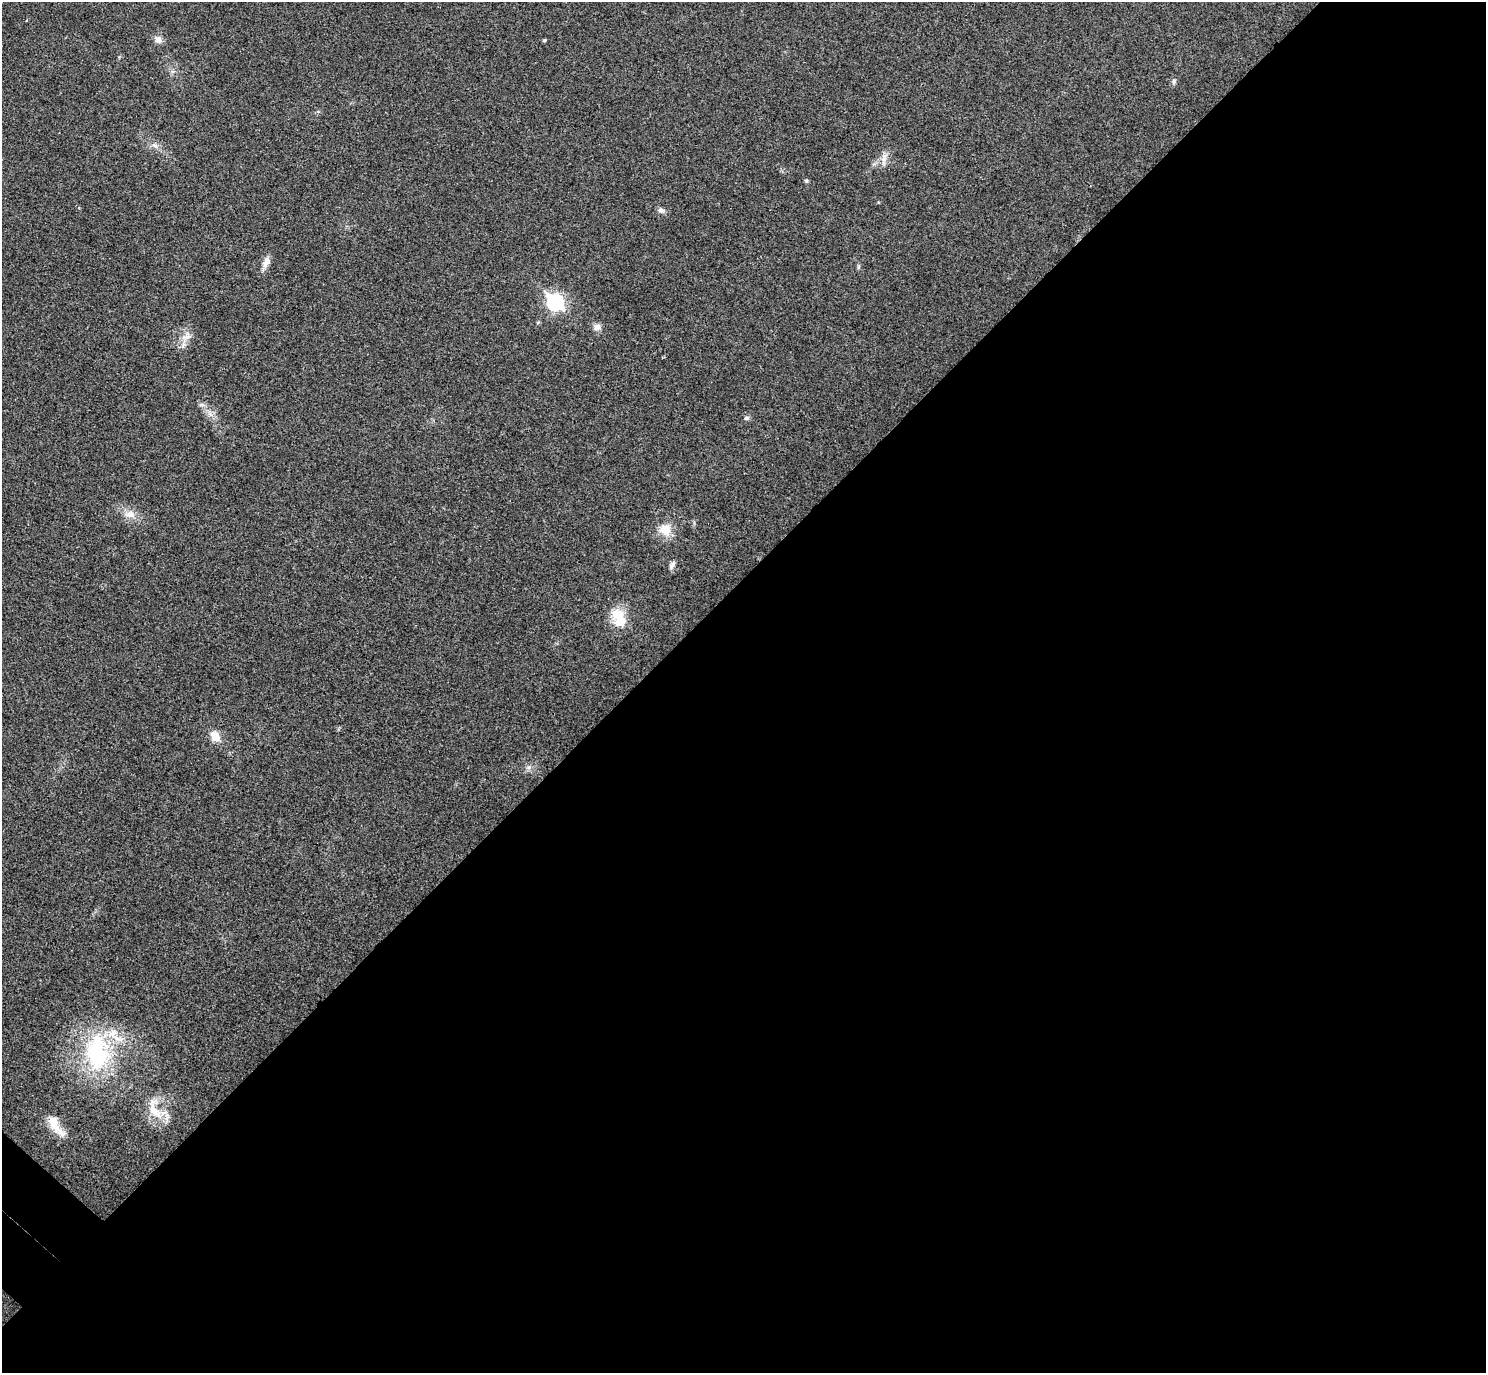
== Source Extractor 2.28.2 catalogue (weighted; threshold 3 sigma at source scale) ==
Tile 12 of 4 x 4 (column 4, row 3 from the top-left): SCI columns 4495-5978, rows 1572-2942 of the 6023 x 6026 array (HDU 1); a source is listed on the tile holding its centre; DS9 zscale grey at full resolution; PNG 1488 x 1375 px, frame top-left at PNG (2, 2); no overlay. Shown black and unused: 58% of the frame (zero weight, under 3 of 4 exposures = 6% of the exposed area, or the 3 px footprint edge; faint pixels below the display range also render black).
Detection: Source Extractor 2.28.2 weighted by HDU 2 'WHT'; one run over the whole footprint, this tile lists its part. Background 0.0272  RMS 0.0062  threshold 0.0281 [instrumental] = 3 sigma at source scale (4.5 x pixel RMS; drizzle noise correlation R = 1.50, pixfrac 1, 0.05/0.05 arcsec/px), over >= 5 px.
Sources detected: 23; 2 inside a brighter listed object's ellipse — not listed separately; the other 21 listed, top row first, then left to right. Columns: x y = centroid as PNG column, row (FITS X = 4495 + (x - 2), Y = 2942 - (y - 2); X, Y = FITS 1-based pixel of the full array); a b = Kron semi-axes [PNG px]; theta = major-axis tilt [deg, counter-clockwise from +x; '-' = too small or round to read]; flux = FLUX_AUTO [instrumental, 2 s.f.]
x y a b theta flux
158 40 10 8 -42 3.1
544 40 5 4 - 0.84
1174 81 7 6 - 1.5
154 145 9 4 -19 1.6
884 158 11 6 81 3.3
806 181 5 5 - 0.85
661 210 9 6 -23 2
266 262 16 8 67 4.1
858 267 6 4 71 0.81
555 302 8 7 - 140
597 327 9 8 - 3
187 337 15 3 11 1.9
747 418 7 5 2 1.3
130 514 12 10 17 5
665 530 14 13 - 9.2
672 565 10 5 56 2
618 614 18 14 7 12
215 736 12 10 -57 7.2
97 1052 54 31 -89 63
155 1111 24 10 -43 11
54 1124 27 12 -67 11